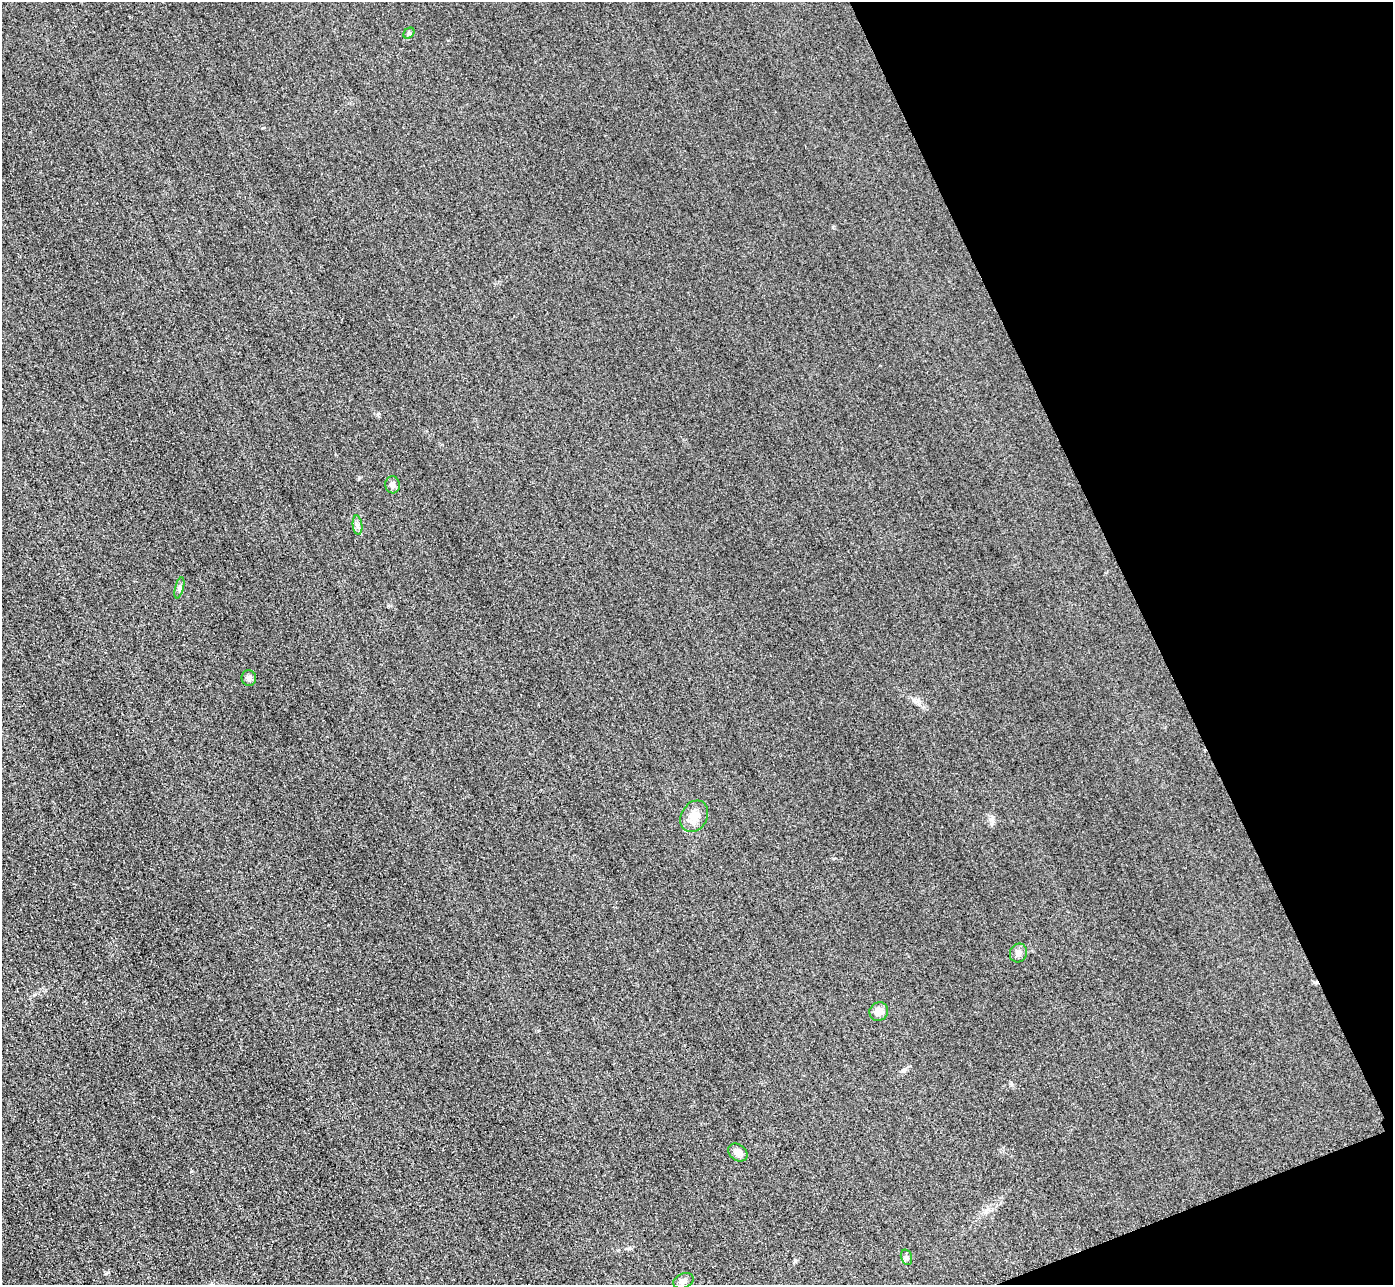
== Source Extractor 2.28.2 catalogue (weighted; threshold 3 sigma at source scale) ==
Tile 12 of 4 x 4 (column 4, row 3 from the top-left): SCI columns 4204-5594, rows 1591-2873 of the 5626 x 5614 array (HDU 1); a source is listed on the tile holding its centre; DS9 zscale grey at full resolution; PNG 1395 x 1287 px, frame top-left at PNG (2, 2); each listed source drawn as its Kron ellipse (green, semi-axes under 4 px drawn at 4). Shown black and unused: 19% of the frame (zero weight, under 3 of 4 exposures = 3% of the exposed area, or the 3 px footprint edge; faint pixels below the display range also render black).
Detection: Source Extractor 2.28.2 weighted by HDU 2 'WHT'; one run over the whole footprint, this tile lists its part. Background 0.0856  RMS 0.017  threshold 0.0786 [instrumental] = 3 sigma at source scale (4.5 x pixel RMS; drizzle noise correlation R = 1.50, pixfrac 1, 0.05/0.05 arcsec/px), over >= 5 px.
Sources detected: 11; all 11 listed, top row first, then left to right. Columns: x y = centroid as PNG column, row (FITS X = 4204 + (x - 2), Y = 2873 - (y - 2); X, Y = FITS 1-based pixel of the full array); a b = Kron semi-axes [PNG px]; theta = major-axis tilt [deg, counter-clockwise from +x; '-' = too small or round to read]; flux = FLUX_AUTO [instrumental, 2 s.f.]
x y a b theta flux
409 33 6 4 46 2.9
393 485 8 7 - 6.4
357 525 10 4 -84 5.4
179 588 11 3 75 3.7
249 678 8 7 - 6.1
694 816 16 13 61 23
1018 953 9 8 - 7.6
879 1011 10 9 - 14
738 1152 10 8 -35 11
906 1257 8 5 -73 4.1
683 1281 11 7 24 6.1
Unlisted compact peaks at least as high as the median listed source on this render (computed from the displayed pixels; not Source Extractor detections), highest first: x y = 191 1171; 106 1274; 263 128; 833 227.